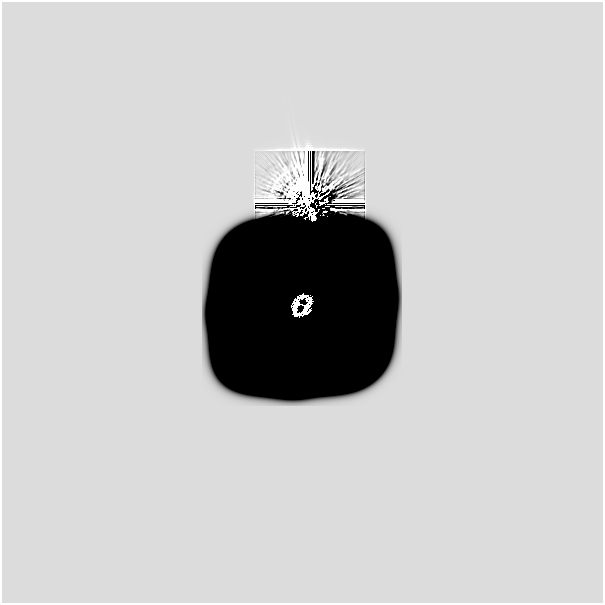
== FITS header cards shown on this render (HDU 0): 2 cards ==
NAXIS1  =                  601
NAXIS2  =                  601

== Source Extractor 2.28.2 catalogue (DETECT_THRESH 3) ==
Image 601 x 601 px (HDU 0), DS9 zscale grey, 1 PNG px = 1 image px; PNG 605 x 605 px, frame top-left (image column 1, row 601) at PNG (2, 2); no overlay
Background 1.08e-35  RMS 1.7e-31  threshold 5.03e-31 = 3 sigma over >= 5 px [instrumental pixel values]
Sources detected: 15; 13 with non-positive FLUX_AUTO (blend fragments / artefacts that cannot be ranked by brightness) are not listed; the other 2 listed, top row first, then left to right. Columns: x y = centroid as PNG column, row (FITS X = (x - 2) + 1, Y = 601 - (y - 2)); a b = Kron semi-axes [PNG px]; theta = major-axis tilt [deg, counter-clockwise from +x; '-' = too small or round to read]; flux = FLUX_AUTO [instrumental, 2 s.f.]
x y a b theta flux
309 150 3 2 - 5.2e-10
326 194 6 2 32 1.3e-09
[13 non-positive-flux detections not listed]